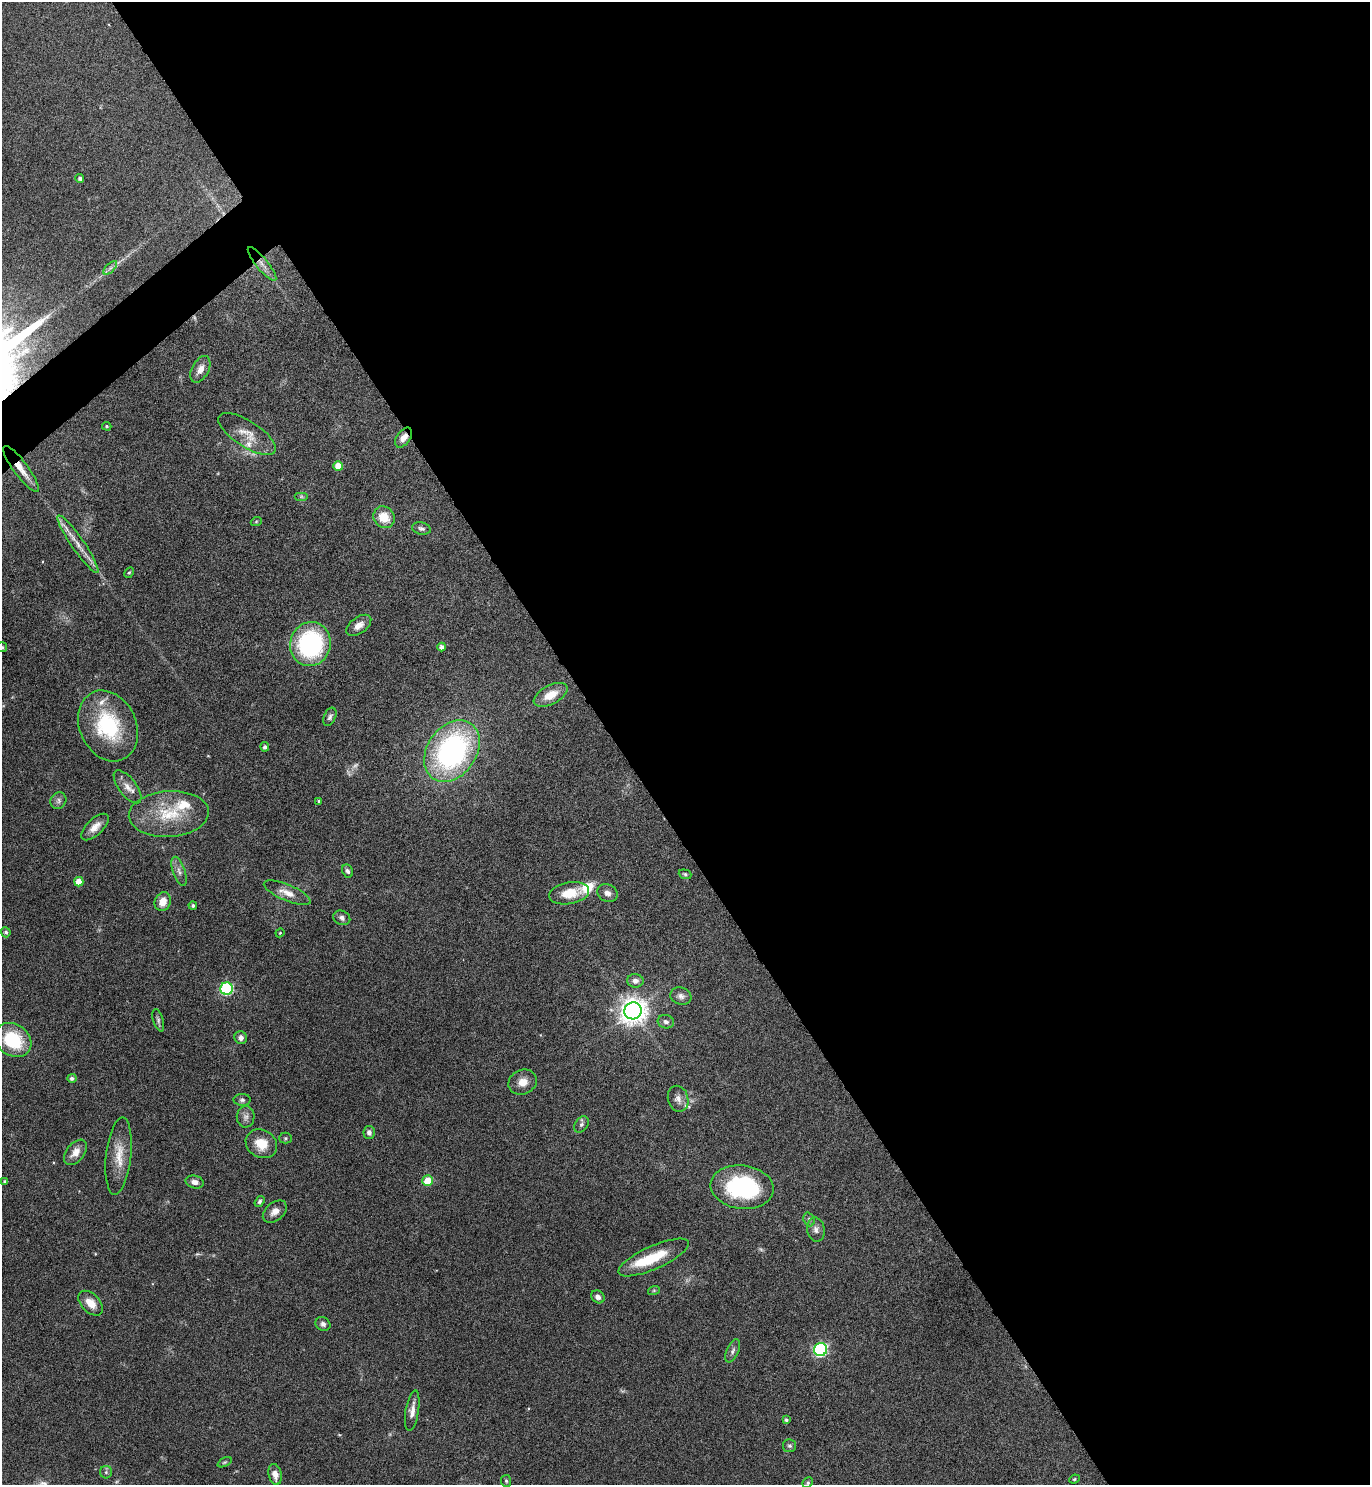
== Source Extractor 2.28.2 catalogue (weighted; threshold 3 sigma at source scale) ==
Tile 8 of 4 x 4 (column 4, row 2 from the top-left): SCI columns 4263-5630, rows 2968-4450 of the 5929 x 5933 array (HDU 1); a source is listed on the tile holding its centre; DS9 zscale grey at full resolution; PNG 1372 x 1487 px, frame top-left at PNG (2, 2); each listed source drawn as its Kron ellipse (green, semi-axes under 4 px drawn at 4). Shown black and unused: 56% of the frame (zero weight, under 4 of 8 exposures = <1% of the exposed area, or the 3 px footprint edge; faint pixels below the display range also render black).
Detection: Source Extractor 2.28.2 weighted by HDU 2 'WHT'; one run over the whole footprint, this tile lists its part. Background 0.0784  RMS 0.0044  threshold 0.0181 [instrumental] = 3 sigma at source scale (4.09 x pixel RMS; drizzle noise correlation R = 1.36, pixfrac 0.8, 0.05/0.05 arcsec/px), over >= 5 px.
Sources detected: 93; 3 too faint to see at this stretch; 1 inside a brighter object's white glare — neither listed nor drawn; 5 inside a brighter listed object's ellipse — not listed separately; the other 84 listed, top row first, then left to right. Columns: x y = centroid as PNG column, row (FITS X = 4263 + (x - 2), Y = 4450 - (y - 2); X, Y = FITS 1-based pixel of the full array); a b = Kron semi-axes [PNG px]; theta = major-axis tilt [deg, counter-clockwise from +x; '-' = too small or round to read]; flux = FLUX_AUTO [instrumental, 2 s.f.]
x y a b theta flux
80 178 4 4 - 1
262 264 21 6 -50 3.7
110 268 8 4 44 1.1
200 369 14 8 62 3.2
107 426 5 4 - 0.44
247 434 33 13 -33 6.8
404 438 11 7 54 2.9
338 466 5 5 - 5.5
21 469 28 7 -53 6.4
301 496 7 4 0 0.81
384 517 11 10 - 7.6
256 522 6 3 20 0.43
421 528 9 6 -12 1.2
78 544 35 6 -55 5.5
129 573 6 4 60 0.56
359 625 14 8 36 3.1
310 644 22 20 75 53
2 647 5 5 - 0.63
442 647 4 4 - 1.6
551 695 18 9 28 6.6
330 717 10 6 67 1.2
108 726 37 28 -64 31
265 747 4 4 - 1.1
452 751 33 24 55 94
128 787 20 8 -53 3.5
58 801 8 7 - 1.4
319 801 4 3 - 0.48
169 814 40 23 4 19
95 827 17 8 43 3.9
179 871 15 6 -72 2.2
347 871 7 5 -62 1.1
685 874 6 4 -19 0.66
79 882 5 4 - 4.6
287 893 25 8 -23 4.7
569 893 20 10 10 8.6
607 893 10 8 -30 2.2
163 902 10 8 69 3.9
193 905 4 4 - 0.77
342 918 9 7 -24 1.5
6 932 5 4 - 0.94
280 933 4 4 - 0.38
635 981 8 7 - 1.7
227 989 6 6 - 49
681 996 11 8 -17 1.9
633 1011 9 8 - 450
158 1020 11 5 -73 1.2
666 1022 8 6 -17 1.5
241 1038 6 6 - 1.6
13 1040 19 15 -36 22
72 1078 4 4 - 1
523 1082 14 12 24 4.1
678 1099 13 10 -75 2.5
242 1100 8 6 -1 1
246 1117 10 9 - 2
581 1124 9 6 57 1.3
369 1133 7 6 - 1.4
285 1138 6 5 - 0.66
261 1144 16 13 -30 7.6
75 1152 15 9 51 3.9
119 1156 39 12 84 8.8
5 1181 3 3 - 0.62
428 1181 5 5 - 8.8
195 1182 9 6 -14 2.1
742 1187 32 21 -7 44
259 1201 6 4 56 0.89
275 1212 14 9 40 3.1
809 1219 7 5 -69 0.95
816 1229 12 9 -80 2.1
654 1257 38 11 24 15
654 1290 6 4 19 0.51
598 1297 7 6 - 1.6
91 1303 15 9 -46 5.3
323 1324 8 6 -32 1.3
821 1349 6 6 - 71
733 1351 12 6 65 1.4
412 1410 20 6 81 3
786 1420 4 4 - 0.79
790 1446 7 6 - 0.94
225 1462 8 4 26 0.59
106 1472 6 6 - 0.9
275 1474 11 6 -79 3.1
1074 1479 5 4 - 0.53
506 1481 6 5 - 0.66
808 1483 6 4 46 0.65
Overlapping masked pixels (flux is a lower limit): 3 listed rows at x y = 262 264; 404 438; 21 469
Isophote crosses this tile's border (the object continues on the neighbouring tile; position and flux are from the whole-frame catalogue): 1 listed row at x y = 2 647